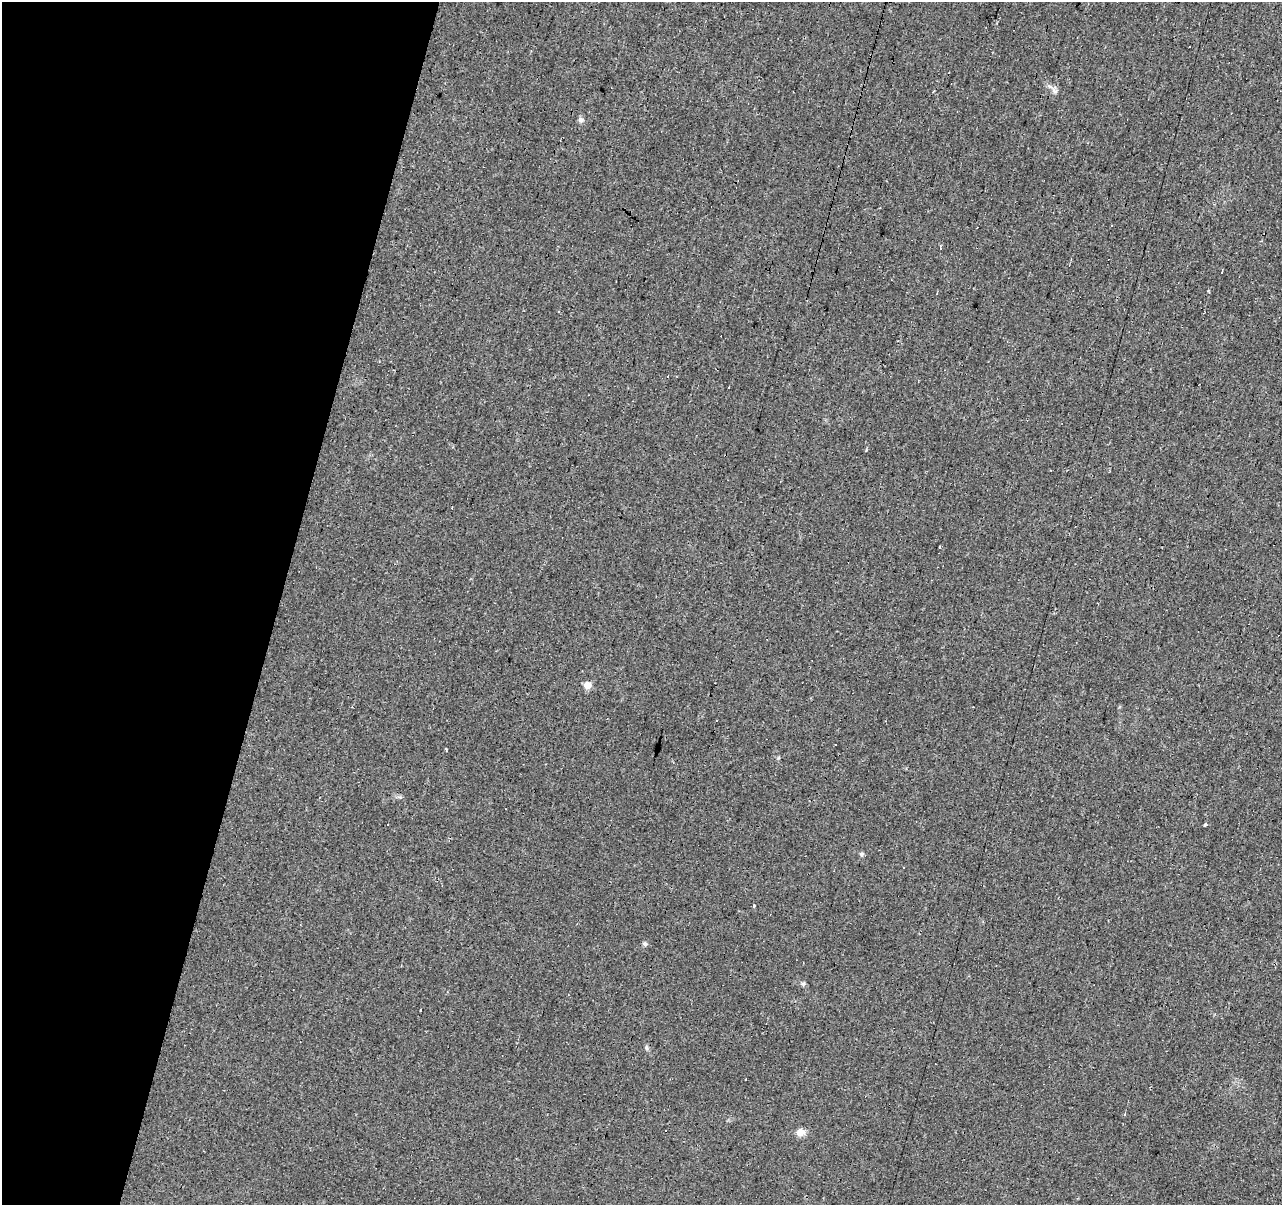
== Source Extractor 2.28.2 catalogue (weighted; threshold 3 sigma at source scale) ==
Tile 9 of 4 x 4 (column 1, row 3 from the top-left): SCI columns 5-1284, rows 1482-2684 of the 5124 x 5307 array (HDU 1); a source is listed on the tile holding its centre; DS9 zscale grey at full resolution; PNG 1284 x 1207 px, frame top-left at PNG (2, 2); no overlay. Shown black and unused: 22% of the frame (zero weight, under 2 of 3 exposures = <1% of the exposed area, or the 3 px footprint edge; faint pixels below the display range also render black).
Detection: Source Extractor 2.28.2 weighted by HDU 2 'WHT'; one run over the whole footprint, this tile lists its part. Background 0.033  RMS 0.0074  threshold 0.0335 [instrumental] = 3 sigma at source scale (4.5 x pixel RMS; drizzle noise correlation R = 1.50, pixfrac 1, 0.0396/0.0396 arcsec/px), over >= 5 px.
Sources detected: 30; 12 cosmic-ray / hot-pixel residue — not listed; the other 18 listed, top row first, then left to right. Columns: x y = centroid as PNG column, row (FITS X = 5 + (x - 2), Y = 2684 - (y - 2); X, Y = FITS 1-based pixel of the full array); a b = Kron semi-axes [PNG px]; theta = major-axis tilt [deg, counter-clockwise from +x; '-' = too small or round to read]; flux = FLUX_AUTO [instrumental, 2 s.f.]
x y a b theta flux
1189 46 3 3 - 2.5
1055 91 9 6 -15 2.3
581 120 8 6 -64 2.1
729 387 3 2 - 0.85
940 547 3 3 - 2.3
587 685 5 5 - 13
885 721 4 2 - 0.5
387 825 3 3 - 3.1
1205 825 3 3 - 12
861 854 5 5 - 1.6
754 906 3 3 - 2
645 944 6 5 - 1.6
803 984 6 5 - 1.3
646 1048 8 4 -71 1.4
746 1079 3 2 - 0.96
1125 1114 3 3 - 1.1
666 1130 3 2 - 1.2
801 1132 10 9 - 5.4
Unlisted compact peaks at least as high as the median listed source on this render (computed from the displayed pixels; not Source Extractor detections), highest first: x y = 778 758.